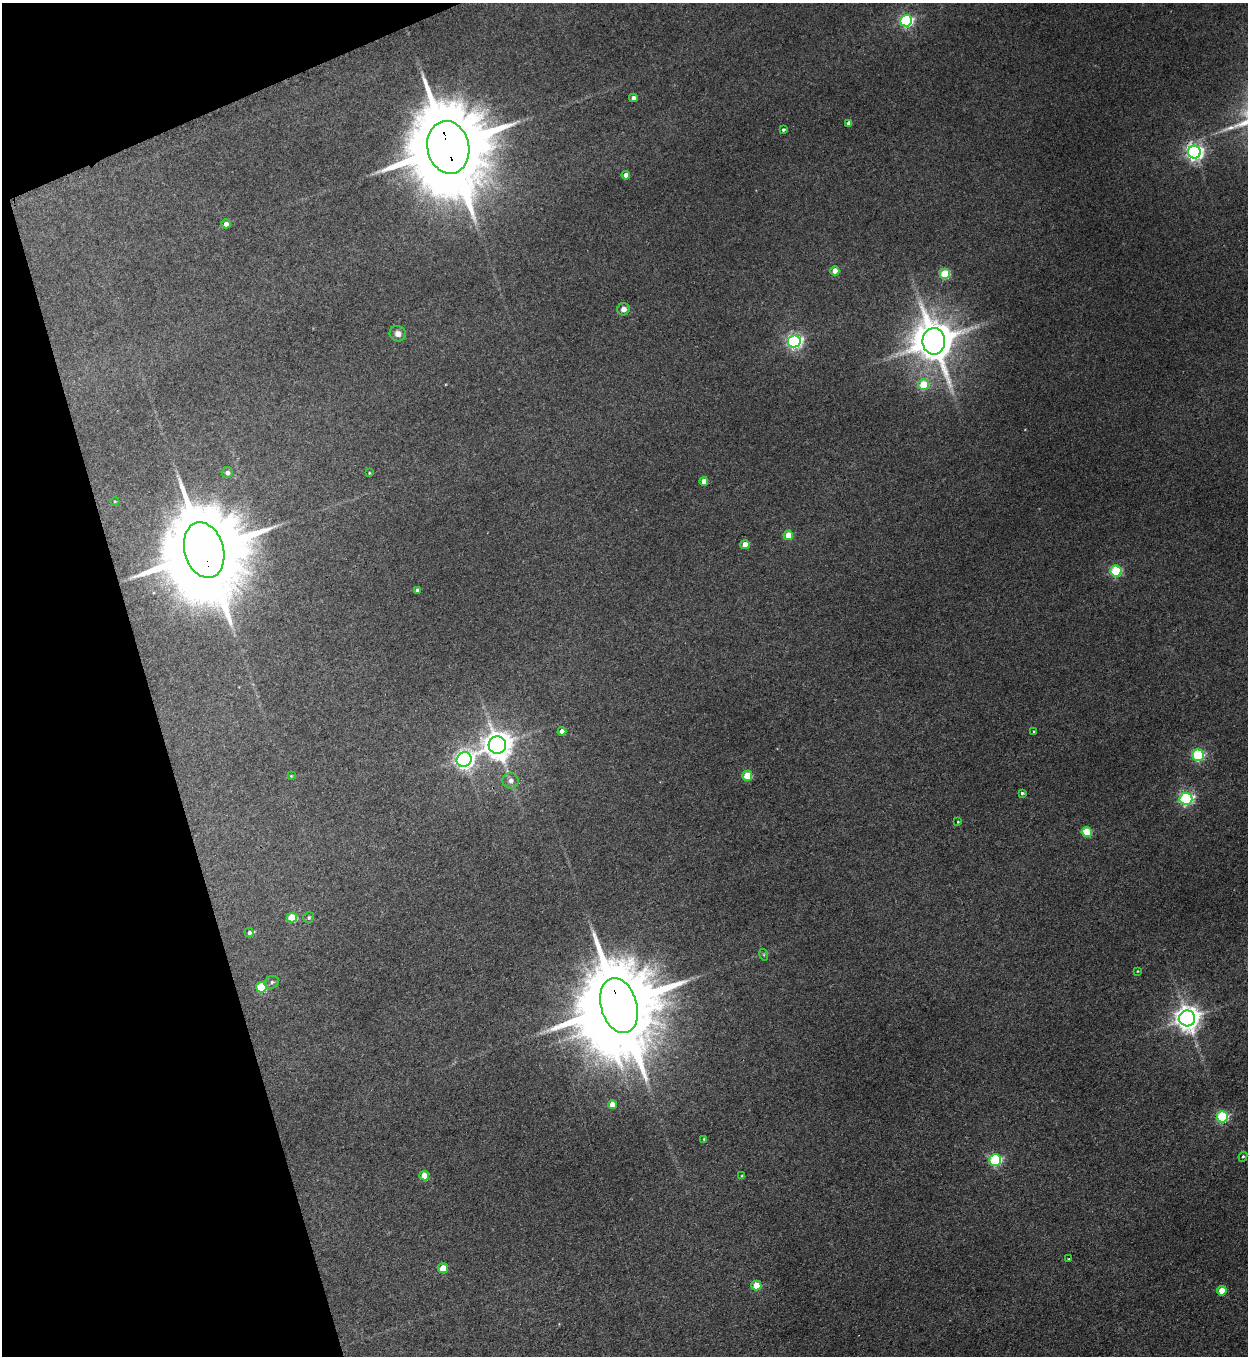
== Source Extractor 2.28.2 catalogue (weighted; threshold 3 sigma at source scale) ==
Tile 5 of 4 x 4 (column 1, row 2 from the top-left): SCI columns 281-1526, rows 2728-4081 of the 5416 x 5455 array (HDU 1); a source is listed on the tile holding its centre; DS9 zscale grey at full resolution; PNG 1250 x 1358 px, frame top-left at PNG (2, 3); each listed source drawn as its Kron ellipse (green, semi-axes under 4 px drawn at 4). Shown black and unused: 15% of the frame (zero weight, under 3 of 4 exposures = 3% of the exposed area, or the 3 px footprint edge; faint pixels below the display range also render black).
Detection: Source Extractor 2.28.2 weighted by HDU 2 'WHT'; one run over the whole footprint, this tile lists its part. Background 0.189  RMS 0.0084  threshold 0.0377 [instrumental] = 3 sigma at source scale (4.5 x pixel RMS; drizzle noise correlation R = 1.50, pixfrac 1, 0.05/0.05 arcsec/px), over >= 5 px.
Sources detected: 58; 2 inside a brighter object's white glare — neither listed nor drawn; the other 56 listed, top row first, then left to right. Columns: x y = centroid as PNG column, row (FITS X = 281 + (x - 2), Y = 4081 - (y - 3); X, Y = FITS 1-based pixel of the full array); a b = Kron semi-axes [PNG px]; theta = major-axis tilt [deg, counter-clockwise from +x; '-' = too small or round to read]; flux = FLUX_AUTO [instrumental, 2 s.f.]
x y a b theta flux
906 21 6 5 - 140
633 98 4 4 - 4.5
849 123 4 4 - 3.1
783 130 4 4 - 1.5
448 147 26 21 -77 15000
1194 152 6 6 - 350
626 175 4 4 - 5.3
226 224 5 4 - 4.5
835 271 4 4 - 12
945 274 5 5 - 41
623 309 6 6 - 4.5
398 334 8 7 - 5.3
794 341 6 6 - 240
934 341 13 11 -89 3400
923 385 5 5 - 31
227 473 5 5 - 3.9
369 473 3 3 - 0.75
704 481 4 4 - 6.5
115 501 4 3 - 0.65
788 535 5 4 - 15
745 545 4 4 - 12
204 550 28 19 -74 18000
1116 571 5 5 - 75
417 590 4 3 - 2.1
562 731 4 4 - 5.1
1034 732 4 3 - 0.87
497 745 9 8 - 1300
1198 755 6 5 - 110
464 760 8 7 - 410
291 776 3 3 - 0.65
747 776 5 5 - 26
511 781 8 7 - 4.8
1022 793 4 3 - 1.5
1186 799 6 6 - 180
958 822 3 3 - 0.8
1087 832 5 5 - 29
309 917 6 5 - 1.5
292 918 5 5 - 29
249 933 5 4 - 1.9
764 955 6 4 -72 0.96
1137 971 3 2 - 0.59
272 982 7 6 - 2.4
261 987 5 5 - 49
619 1006 28 18 -74 16000
1187 1018 8 8 - 940
612 1105 4 4 - 9.6
1222 1117 5 5 - 96
704 1139 4 4 - 1.1
1243 1157 5 4 - 1.1
995 1160 6 5 - 110
424 1176 5 5 - 18
742 1176 4 4 - 1.2
1068 1259 3 2 - 1
443 1268 5 5 - 18
756 1285 5 5 - 19
1222 1291 5 5 - 16
Overlapping masked pixels (flux is a lower limit): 4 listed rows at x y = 448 147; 1194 152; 204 550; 619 1006